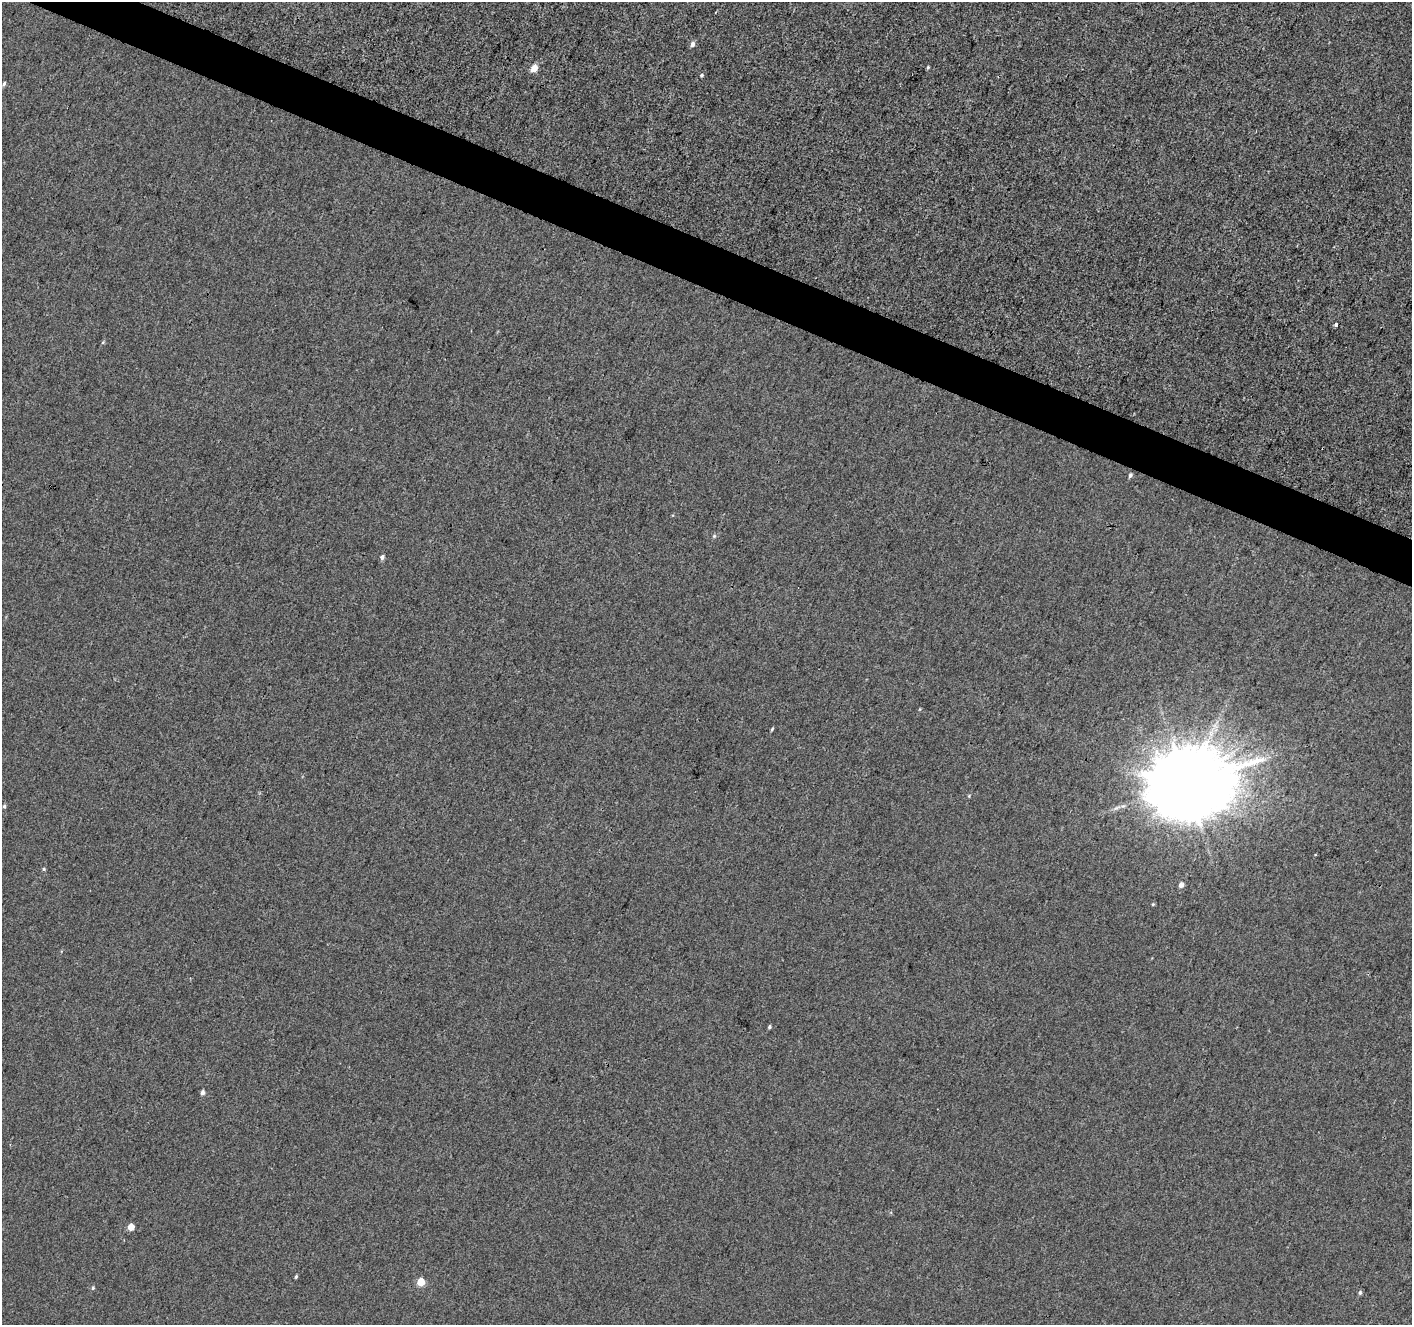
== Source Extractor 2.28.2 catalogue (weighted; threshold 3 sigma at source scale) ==
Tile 11 of 4 x 4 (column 3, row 3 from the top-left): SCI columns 2825-4234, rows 1532-2854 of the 5656 x 5772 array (HDU 1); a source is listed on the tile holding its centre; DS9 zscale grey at full resolution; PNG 1414 x 1327 px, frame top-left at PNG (2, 2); no overlay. Shown black and unused: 3% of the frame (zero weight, under 3 of 4 exposures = <1% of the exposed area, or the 3 px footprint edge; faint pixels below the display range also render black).
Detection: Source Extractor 2.28.2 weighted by HDU 2 'WHT'; one run over the whole footprint, this tile lists its part. Background -1.68e-04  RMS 0.0032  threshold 0.0146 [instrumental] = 3 sigma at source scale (4.5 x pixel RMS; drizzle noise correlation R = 1.50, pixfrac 1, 0.0396/0.0396 arcsec/px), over >= 5 px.
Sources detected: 22; all 22 listed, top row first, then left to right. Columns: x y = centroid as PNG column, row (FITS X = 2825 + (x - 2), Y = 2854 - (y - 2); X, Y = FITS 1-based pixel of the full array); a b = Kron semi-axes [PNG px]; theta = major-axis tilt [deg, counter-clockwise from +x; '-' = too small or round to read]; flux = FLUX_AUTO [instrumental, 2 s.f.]
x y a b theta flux
693 44 6 5 - 1.1
928 67 4 4 - 0.36
534 68 5 4 - 4.5
701 75 5 4 - 0.4
4 84 6 4 63 0.53
1336 325 3 3 - 1
103 342 5 3 - 0.31
1130 475 6 4 68 0.79
714 536 5 5 - 0.46
382 557 5 4 - 0.89
772 729 5 3 - 0.39
1186 785 24 21 27 4800
4 806 5 4 - 0.47
44 869 4 4 - 0.39
1181 885 5 4 - 1.5
769 1027 4 4 - 0.5
203 1093 5 4 - 1.1
131 1227 5 4 - 4.4
296 1277 4 3 - 0.4
421 1282 5 5 - 7.8
93 1288 5 4 - 0.42
1360 1293 6 4 70 0.54